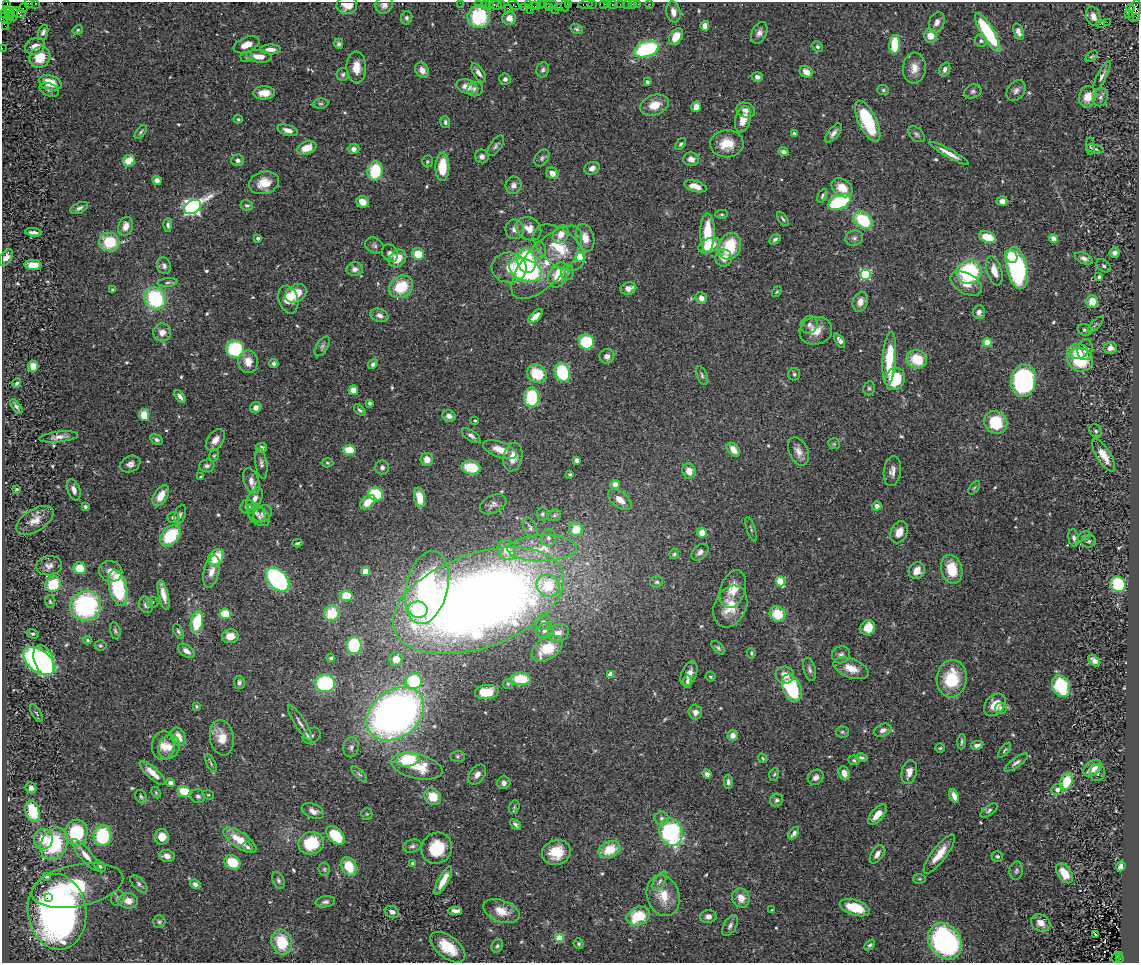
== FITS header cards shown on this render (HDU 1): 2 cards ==
NAXIS1  =                 1137
NAXIS2  =                  961

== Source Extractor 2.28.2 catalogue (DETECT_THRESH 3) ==
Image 1137 x 961 px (HDU 1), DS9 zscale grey, 1 PNG px = 1 image px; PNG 1141 x 965 px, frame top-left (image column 1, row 961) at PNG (2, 2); each listed source drawn as its Kron ellipse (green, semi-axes under 4 px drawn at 4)
Background 0.524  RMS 0.032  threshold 0.0971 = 3 sigma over >= 5 px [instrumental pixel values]
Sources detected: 569; of the 569, the 500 brightest by FLUX_AUTO listed and drawn (69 fainter detections omitted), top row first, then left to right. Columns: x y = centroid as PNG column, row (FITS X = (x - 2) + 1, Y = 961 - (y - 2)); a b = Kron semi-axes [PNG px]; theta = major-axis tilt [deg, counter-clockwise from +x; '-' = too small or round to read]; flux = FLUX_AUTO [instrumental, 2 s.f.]
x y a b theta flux
28 3 4 2 - 17
35 3 2 2 - 5.5
460 3 2 2 - 4.4
7 4 3 2 - 5.3
478 4 2 2 - 17
485 4 2 2 - 22
489 4 2 2 - 10
540 4 3 2 - 30
544 4 2 2 - 8.8
551 4 7 2 0 71
569 4 4 3 - 20
586 4 7 3 7 37
592 4 3 2 - 21
604 4 3 2 - 37
608 4 3 2 - 17
612 4 4 3 - 36
620 4 3 2 - 3.6
627 4 3 3 - 15
632 4 2 2 - 6.3
638 4 2 2 - 9.3
649 4 3 2 - 2.9
347 5 10 9 - 30
384 5 9 8 - 12
496 5 6 4 -9 48
501 5 4 3 - 12
514 5 6 3 -33 14
528 5 4 2 - 19
565 5 6 3 88 39
535 6 6 4 7 47
559 7 3 2 - 24
24 8 5 2 - 16
508 8 3 2 - 33
524 8 3 2 - 19
549 8 2 2 - 15
1130 9 4 3 - 220
530 10 2 2 - 9.1
555 10 2 2 - 11
9 11 6 4 -39 290
1135 11 11 5 79 330
18 12 8 5 -20 83
673 12 11 7 -79 14
5 14 3 2 - 10
13 14 6 3 68 39
1129 14 4 3 - 22
9 16 4 4 - 72
1093 16 10 7 -69 16
479 17 11 11 - 140
1136 17 3 3 - 39
4 18 5 4 - 28
407 18 7 5 78 5.5
509 18 7 6 - 20
8 20 3 2 - 110
937 22 11 7 67 10
1107 22 2 2 - 500
1100 24 4 2 - 5.1
5 26 2 2 - 6.6
705 26 5 4 - 17
577 29 6 4 -18 4.1
78 30 5 4 - 3.2
43 32 8 5 71 7.9
988 32 22 6 -59 180
1018 32 8 5 -71 9.9
759 33 11 7 65 11
676 36 9 6 57 36
930 36 7 6 - 27
981 41 6 5 - 5.4
339 44 5 4 - 6.3
895 44 9 5 85 78
246 45 13 7 23 23
35 46 10 8 21 22
817 47 6 4 -45 4.2
2 48 2 2 - 3.7
270 49 10 5 -1 18
646 49 12 7 20 250
259 56 13 6 -6 28
1092 56 7 3 43 3
40 57 11 10 - 54
247 57 6 5 - 3.8
356 67 15 10 -90 31
914 68 15 11 86 25
945 69 7 5 69 7.7
422 70 8 6 -56 16
543 70 8 6 73 6.5
806 72 7 5 -29 19
479 73 11 5 -56 9.5
343 74 6 6 - 5.4
1102 76 16 4 62 8.4
757 77 6 5 - 7.7
505 79 6 5 - 7
647 82 4 3 - 7.6
50 83 11 7 -17 49
467 87 11 7 -18 20
475 89 8 7 - 9
49 90 10 6 -24 7.2
883 90 6 5 - 3.8
973 91 9 6 20 5.9
1016 91 11 8 54 11
264 93 11 6 1 25
1088 97 11 8 73 30
1101 97 9 7 78 9
320 104 8 5 6 4.2
654 105 14 10 20 37
696 107 5 5 - 18
746 110 10 7 -18 11
238 119 4 4 - 2.8
743 119 13 7 75 32
868 121 22 9 -64 130
445 122 6 5 - 4.9
288 130 10 5 -17 16
141 132 8 3 52 3.7
794 133 4 3 - 4.2
833 133 11 5 51 11
916 134 10 6 -44 6.1
681 144 7 4 52 3.9
727 144 17 13 3 46
496 146 12 5 55 6.7
1090 146 9 4 -87 3.2
307 148 10 6 22 34
354 149 6 5 - 9.2
1095 149 9 3 -14 4.3
783 152 5 4 - 11
949 153 22 4 -29 23
482 156 7 7 - 9.5
542 158 9 6 54 6.3
691 159 8 6 -8 13
238 160 6 6 - 6.9
129 161 6 5 - 42
427 161 6 5 - 3.5
442 167 14 7 89 61
592 168 8 6 20 9.9
375 171 10 7 80 90
552 173 6 5 - 17
157 180 5 4 - 15
264 183 15 11 16 35
513 185 8 8 - 10
695 186 11 5 -16 22
842 188 11 8 -35 37
822 196 7 4 65 4.2
1002 201 5 5 - 14
362 202 6 5 - 26
839 202 12 7 23 190
247 205 6 5 - 5
193 207 9 6 32 810
79 208 9 5 25 8.6
722 214 6 4 0 3.3
783 219 8 4 -55 3.9
863 220 11 7 -36 120
168 225 7 4 90 6.1
126 226 9 7 72 19
515 229 10 9 - 13
529 229 13 11 -33 24
33 232 8 3 -7 8.4
707 233 20 7 89 83
561 234 9 7 58 20
987 237 8 5 -19 54
258 238 3 3 - 9.3
585 238 14 9 -75 23
854 238 9 7 17 8.6
775 239 6 4 33 4.8
1053 239 5 4 - 18
109 242 10 9 - 95
374 245 9 7 -33 6.8
709 245 11 7 25 60
730 246 13 11 68 95
559 247 29 17 -39 77
539 251 9 6 89 9
390 253 9 7 -61 9.7
1115 253 5 5 - 9.1
418 254 6 6 - 43
1011 256 7 5 -47 49
580 257 5 4 - 110
6 258 9 5 57 17
724 258 8 8 - 20
1084 258 9 5 -25 8.6
397 259 10 8 44 37
526 261 12 9 -78 180
547 262 47 20 46 100
33 265 8 5 -4 37
164 266 8 7 - 8.5
1104 266 8 5 -38 5
509 268 17 15 -6 43
1017 268 21 10 -77 400
355 269 8 6 8 11
525 270 17 11 -22 350
994 271 15 7 -72 27
567 272 8 6 88 7
969 272 12 11 - 220
558 275 13 9 64 60
865 275 5 5 - 210
1099 277 4 3 - 3.8
168 282 10 4 5 4.8
966 283 17 10 -29 30
401 287 13 10 34 84
628 288 8 6 17 15
113 290 4 3 - 3.8
777 292 6 4 51 3
296 293 11 8 33 51
701 298 6 5 - 14
155 299 11 10 - 190
288 300 14 9 -73 30
1092 301 6 6 - 29
860 302 10 7 70 15
979 312 7 6 - 11
379 315 9 6 -19 11
535 316 9 4 43 18
1096 324 10 3 45 3.2
809 325 9 8 - 8.2
1085 330 7 5 -19 4.9
816 331 16 14 14 31
162 332 9 9 - 19
840 341 8 4 -60 9.7
586 342 7 7 - 120
987 342 4 4 - 71
322 346 11 5 57 6.2
1110 348 7 6 - 13
235 349 9 8 - 150
1085 349 10 7 78 12
1077 351 10 7 4 25
607 356 7 7 - 11
889 359 27 6 86 100
917 359 10 9 - 72
1080 360 13 11 -17 100
248 362 11 9 -80 29
274 364 5 4 - 5.8
373 364 5 4 - 5.4
33 366 5 5 - 32
562 372 10 7 -71 120
537 374 10 8 -35 74
794 374 6 6 - 4.6
702 376 10 5 -69 5.5
895 379 11 10 - 88
1023 381 16 12 83 450
17 383 5 4 - 4.8
869 388 7 5 76 4.3
353 390 5 4 - 24
180 397 7 4 -54 8.7
532 397 9 7 -88 130
369 403 4 3 - 4.4
16 407 8 4 -54 5.4
256 408 6 5 - 12
360 410 7 4 -44 4.5
144 415 6 5 - 40
449 416 7 6 - 11
475 420 3 3 - 3.2
996 422 12 11 - 91
1096 431 7 6 - 4.8
471 436 10 5 -34 8
59 437 20 5 6 14
156 440 7 4 -27 6.6
215 440 12 7 52 17
834 444 6 5 - 3.3
261 448 5 5 - 9.9
349 450 6 5 - 81
500 450 18 7 -20 28
733 450 8 5 -48 23
798 451 15 9 -65 18
1104 455 18 7 -58 33
214 456 6 4 72 3.4
513 457 14 9 79 29
427 460 6 6 - 20
577 460 4 4 - 10
261 463 15 6 -83 9
327 463 6 4 -5 3.3
130 464 10 8 25 10
207 466 8 6 4 7.3
382 468 7 7 - 7.2
471 468 9 6 -11 71
689 471 8 6 -67 23
892 471 15 8 82 14
570 474 3 3 - 3.2
201 477 4 3 - 3.3
251 481 13 7 -70 20
615 484 4 4 - 19
974 488 8 4 54 3.5
17 489 4 3 - 3.6
74 490 11 6 -70 12
376 494 7 6 - 150
161 496 11 6 59 31
420 497 10 5 -77 40
255 499 12 6 63 15
620 500 14 7 -38 23
368 502 9 5 41 32
493 504 14 8 26 11
877 506 5 4 - 12
85 507 4 3 - 4.4
248 507 7 7 - 11
256 513 11 8 -51 9.6
180 514 10 5 75 6.3
263 514 10 7 33 9.5
542 514 6 5 - 4.2
554 515 7 5 24 4.4
259 516 11 8 -38 11
173 518 6 5 - 7.6
35 520 21 11 32 25
530 528 11 6 -65 7.4
576 529 7 6 - 46
751 529 13 3 -71 3.4
702 532 5 5 - 24
899 532 11 8 65 22
170 536 12 8 46 110
1084 536 7 4 32 3.7
548 538 8 7 - 9.4
1074 538 9 5 -79 6.8
1089 541 7 6 - 4.8
297 543 5 3 - 3.7
542 548 35 13 1 67
507 550 10 9 - 34
700 552 10 6 43 9.3
674 554 5 4 - 3.5
216 557 9 7 56 70
49 566 13 9 8 13
80 568 6 5 - 51
952 569 15 10 -76 61
111 571 11 10 - 19
211 571 16 7 77 21
365 571 5 4 - 32
917 571 9 7 48 25
278 580 14 9 -47 390
781 581 5 4 - 100
657 582 6 5 - 4.8
53 584 8 7 - 82
1118 584 8 7 - 130
548 586 11 11 - 96
427 587 37 21 77 410
118 588 18 8 -76 190
733 589 19 12 70 35
163 595 15 5 -76 20
346 596 6 5 - 68
479 601 89 47 20 3500
50 602 7 5 -74 3.6
153 602 6 5 - 4.1
146 605 8 7 - 9.6
86 606 16 14 29 340
730 606 22 16 66 54
418 610 10 8 -10 130
332 613 8 7 - 75
225 614 6 5 - 64
777 614 8 7 - 60
197 622 11 6 77 96
543 622 8 7 - 10
868 628 8 7 - 36
115 631 8 5 -77 4.6
178 631 8 4 -62 4.6
545 631 9 7 16 9.3
558 633 11 8 20 18
33 634 6 4 -14 3.9
230 636 8 7 - 27
87 640 4 3 - 2.9
100 645 6 5 - 3.7
354 645 8 7 - 160
718 648 8 4 -45 4.8
547 649 17 11 34 71
186 651 9 5 -37 14
751 653 5 3 - 3.2
841 655 9 8 - 8.9
331 658 4 4 - 3.5
396 659 7 6 - 25
44 660 16 9 -69 380
39 661 18 11 -39 420
1094 661 7 4 -41 11
851 668 18 9 -20 35
810 669 12 6 -74 7.7
689 674 13 7 68 18
610 675 4 4 - 24
785 675 9 8 - 21
710 677 5 5 - 3.2
521 679 10 6 -2 82
952 679 19 15 84 98
414 681 8 8 - 140
239 682 7 5 86 6.6
687 682 6 4 83 6.6
325 683 10 9 - 180
508 684 5 4 - 3.2
1061 686 11 8 -66 150
792 688 14 9 -65 160
487 692 12 7 5 49
995 705 13 9 49 30
196 706 4 3 - 2.8
1001 709 6 5 - 8.7
695 712 7 7 - 10
36 713 9 4 -61 4.6
395 714 31 23 38 1300
300 723 21 5 -57 13
883 730 9 6 22 10
842 732 6 5 - 3.9
311 735 9 7 33 7.6
733 735 5 5 - 14
178 737 10 7 -64 26
222 738 18 12 -81 39
962 742 7 3 86 4.1
977 745 6 3 12 9.7
163 746 14 11 85 26
169 747 12 10 58 22
351 747 10 7 78 8.5
940 748 4 4 - 2.9
1005 750 9 4 52 4.2
457 756 7 5 1 4.6
763 758 5 4 - 2.9
861 758 6 4 -13 6.5
408 759 11 7 9 110
854 760 6 4 -25 3.7
211 763 10 3 -66 4.3
1016 763 14 4 36 7.7
417 766 26 12 -13 69
1093 768 10 7 35 29
909 772 12 7 77 18
152 773 16 5 -42 26
844 773 7 5 -68 20
1098 773 8 7 - 6.9
359 774 10 4 -44 5.3
707 774 5 4 - 9.6
774 774 6 5 - 3.9
477 775 11 7 53 14
816 777 8 7 - 12
728 782 7 4 90 7.6
1066 782 9 6 67 75
171 783 4 4 - 13
504 783 7 6 - 9.5
31 788 6 5 - 13
1057 790 6 5 - 13
184 791 6 5 - 54
156 793 6 4 -64 3.1
208 795 6 4 -18 2.9
198 796 7 6 - 7.3
954 796 7 4 -67 21
141 797 7 5 -55 4.3
433 797 9 7 -47 50
777 800 7 6 - 6.1
514 807 7 5 71 3.6
33 811 11 7 -73 99
313 811 12 7 -23 14
989 811 10 4 35 5.8
367 814 6 5 - 3.6
877 815 12 6 49 24
661 818 7 7 - 6.9
516 824 6 4 -42 5.5
671 832 14 11 -72 280
76 833 13 11 83 130
794 833 7 4 55 7.9
102 836 10 9 - 140
336 836 11 7 -45 91
162 837 8 7 - 32
43 839 10 9 - 48
240 840 19 8 -34 50
311 843 13 11 19 89
54 844 17 13 65 160
412 846 9 6 14 6.8
248 847 6 4 -54 7.4
437 848 16 15 - 81
610 849 11 8 22 60
556 852 14 12 19 56
877 854 10 6 58 12
939 854 24 7 53 38
85 855 20 6 -50 24
167 856 8 6 -9 16
997 856 6 5 - 4.4
232 862 8 7 - 59
413 864 4 4 - 12
100 866 6 4 -50 4.1
349 866 10 7 -61 58
1121 866 5 4 - 9
324 869 7 5 -85 4.2
1016 871 9 6 79 6
1064 873 11 6 -55 47
47 876 4 4 - 9.4
920 879 6 5 - 3.5
278 880 9 5 -64 5.5
443 881 16 5 62 28
660 881 10 5 59 7.1
139 884 10 5 -45 6.8
195 884 5 4 - 11
77 885 46 21 11 150
663 896 21 16 -71 48
48 898 3 3 - 39
118 898 8 6 70 7.2
741 898 10 8 -61 25
128 901 10 7 0 21
325 902 10 5 8 6.8
855 908 15 7 -18 68
772 910 3 3 - 2.8
455 911 7 4 -1 13
501 911 19 11 -19 39
57 912 38 29 -82 1300
392 912 7 5 -22 10
638 916 12 9 24 81
708 916 8 6 11 10
159 922 6 6 - 4.5
1041 923 10 8 -35 20
730 926 11 6 59 8.2
1096 934 3 3 - 33
560 938 4 4 - 91
945 941 19 15 -54 450
282 942 13 10 -73 90
579 944 5 5 - 3.7
870 945 6 4 48 4.6
497 946 7 5 62 4.5
448 947 20 11 -38 62
1119 955 3 2 - 24
1116 958 5 3 - 25
1120 959 2 2 - 16
At the frame edge (FLAGS 8, measured only in part): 8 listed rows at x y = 28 3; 35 3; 460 3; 7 4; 347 5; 384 5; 1135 11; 2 48
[69 fainter detections neither listed nor drawn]